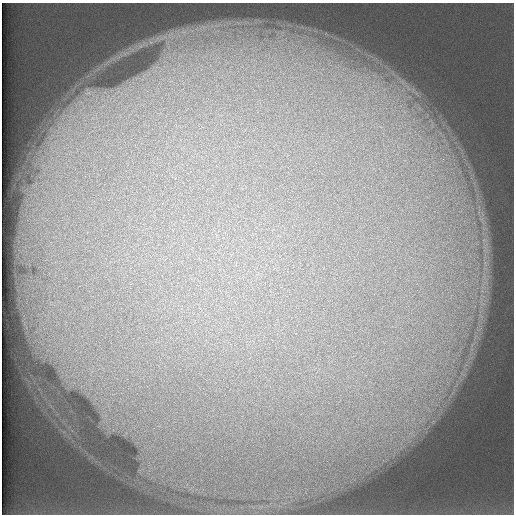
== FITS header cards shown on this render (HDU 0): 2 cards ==
NAXIS1  =                  512 /
NAXIS2  =                  512 /

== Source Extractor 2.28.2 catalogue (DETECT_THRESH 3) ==
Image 512 x 512 px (HDU 0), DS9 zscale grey, 1 PNG px = 1 image px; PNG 516 x 516 px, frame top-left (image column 1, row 512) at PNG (2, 3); no overlay
Background 114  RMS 4.7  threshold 14.2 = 3 sigma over >= 5 px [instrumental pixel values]
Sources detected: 3; all 3 listed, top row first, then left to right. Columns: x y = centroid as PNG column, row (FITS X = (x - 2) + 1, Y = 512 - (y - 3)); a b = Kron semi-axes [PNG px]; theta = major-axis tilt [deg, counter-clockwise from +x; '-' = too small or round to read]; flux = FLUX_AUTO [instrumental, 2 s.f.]
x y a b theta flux
170 35 15 7 53 2900
416 93 13 6 -45 2600
404 112 12 6 -44 2300